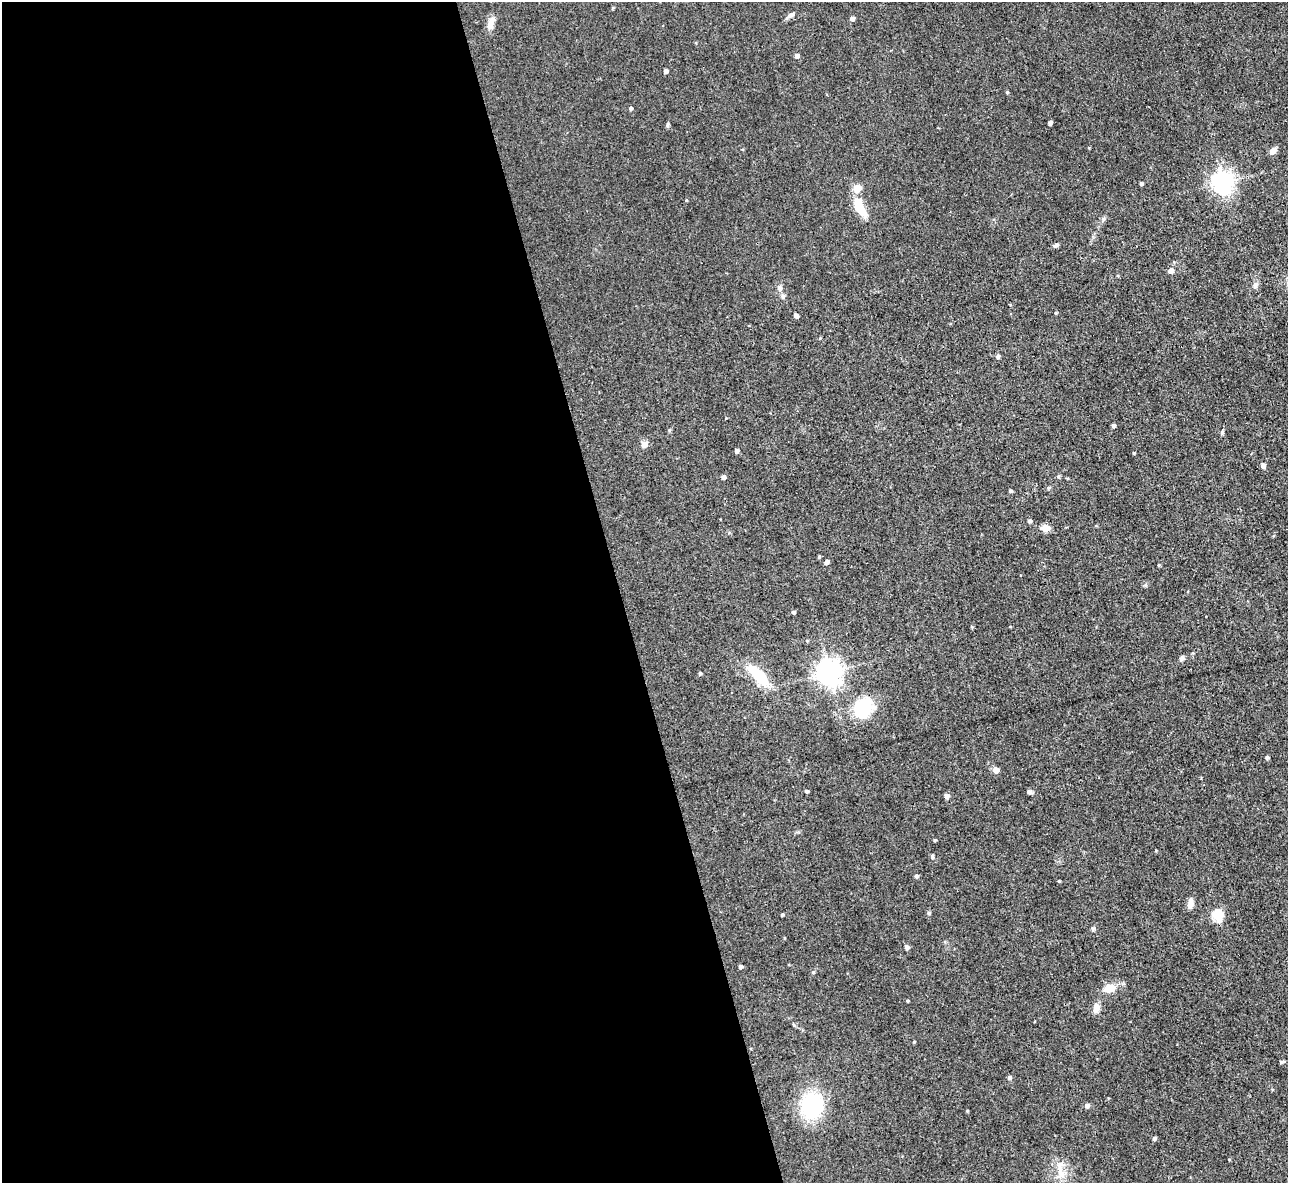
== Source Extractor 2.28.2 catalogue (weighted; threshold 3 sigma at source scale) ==
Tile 9 of 4 x 4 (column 1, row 3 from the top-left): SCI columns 1-1286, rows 1322-2502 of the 5146 x 5127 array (HDU 1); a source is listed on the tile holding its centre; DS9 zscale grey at full resolution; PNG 1290 x 1185 px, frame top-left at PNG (2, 2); no overlay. Shown black and unused: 48% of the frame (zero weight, under 3 of 4 exposures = <1% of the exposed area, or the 3 px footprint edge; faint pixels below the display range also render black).
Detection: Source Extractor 2.28.2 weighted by HDU 2 'WHT'; one run over the whole footprint, this tile lists its part. Background 0.0491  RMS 0.0074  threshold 0.0332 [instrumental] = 3 sigma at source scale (4.5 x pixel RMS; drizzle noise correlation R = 1.50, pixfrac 1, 0.05/0.05 arcsec/px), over >= 5 px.
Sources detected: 72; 1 inside a brighter listed object's ellipse — not listed separately; the other 71 listed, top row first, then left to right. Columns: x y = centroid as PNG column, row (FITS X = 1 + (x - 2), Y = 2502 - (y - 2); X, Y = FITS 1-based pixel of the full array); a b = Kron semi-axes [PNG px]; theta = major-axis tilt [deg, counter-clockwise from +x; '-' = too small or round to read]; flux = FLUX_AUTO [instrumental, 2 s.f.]
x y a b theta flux
613 8 5 3 - 0.69
791 15 11 5 25 2.1
852 18 4 4 - 2.6
492 20 13 8 46 4.6
797 56 4 4 - 2.8
666 71 4 4 - 2.2
1007 92 3 3 - 0.83
631 108 4 4 - 1.4
1050 123 4 4 - 2.3
667 125 6 4 88 1
1273 151 8 6 48 3.8
1223 182 7 7 - 430
1141 184 3 3 - 1.3
686 200 3 2 - 0.53
860 208 27 11 -65 14
1056 245 7 5 30 1.3
1171 271 5 5 - 3.5
1255 285 8 6 70 2.3
783 296 6 5 - 1.6
1056 313 4 3 - 0.73
796 315 4 4 - 2.6
820 338 4 3 - 0.65
998 356 5 4 - 1.6
1113 425 4 3 - 1.7
669 430 5 3 - 0.87
1222 433 5 5 - 1.1
644 444 8 7 - 3.5
737 451 4 4 - 2.2
1134 453 3 3 - 0.66
1263 465 5 4 - 3.2
723 477 4 4 - 2.3
1058 477 6 4 -87 1.1
1049 488 5 4 - 1.1
1010 491 3 3 - 1.2
1030 521 4 4 - 1.5
1045 528 10 8 -10 4.7
819 556 4 3 - 0.99
826 562 4 4 - 2.6
1158 565 4 3 - 0.71
793 612 5 4 - 1.3
1182 658 7 5 33 1.7
700 673 4 4 - 1.1
829 673 8 8 - 700
757 674 33 12 -43 23
863 708 27 20 76 27
1267 757 4 4 - 1.4
996 770 5 5 - 6.2
807 791 4 3 - 1.2
1029 791 7 5 -34 1.5
947 796 4 4 - 2.9
935 840 3 3 - 0.81
932 856 6 3 82 0.85
916 876 4 4 - 1.7
1059 881 4 3 - 0.63
1190 903 13 6 86 3.7
929 913 5 4 - 1.2
782 915 3 3 - 0.85
1217 915 5 5 - 44
907 947 5 4 - 2.1
740 966 4 4 - 1.5
813 972 5 4 - 0.84
1109 988 16 10 16 8.7
907 1001 3 3 - 0.81
1096 1008 10 7 83 5.4
914 1042 3 3 - 0.61
1009 1077 5 4 - 1.6
812 1105 19 15 78 77
1087 1105 5 5 - 2.1
967 1111 4 3 - 0.6
1154 1139 5 4 - 1.4
1060 1170 26 7 -85 8.8
Unlisted compact peaks at least as high as the median listed source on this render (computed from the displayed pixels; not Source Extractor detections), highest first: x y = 1093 928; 1103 219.